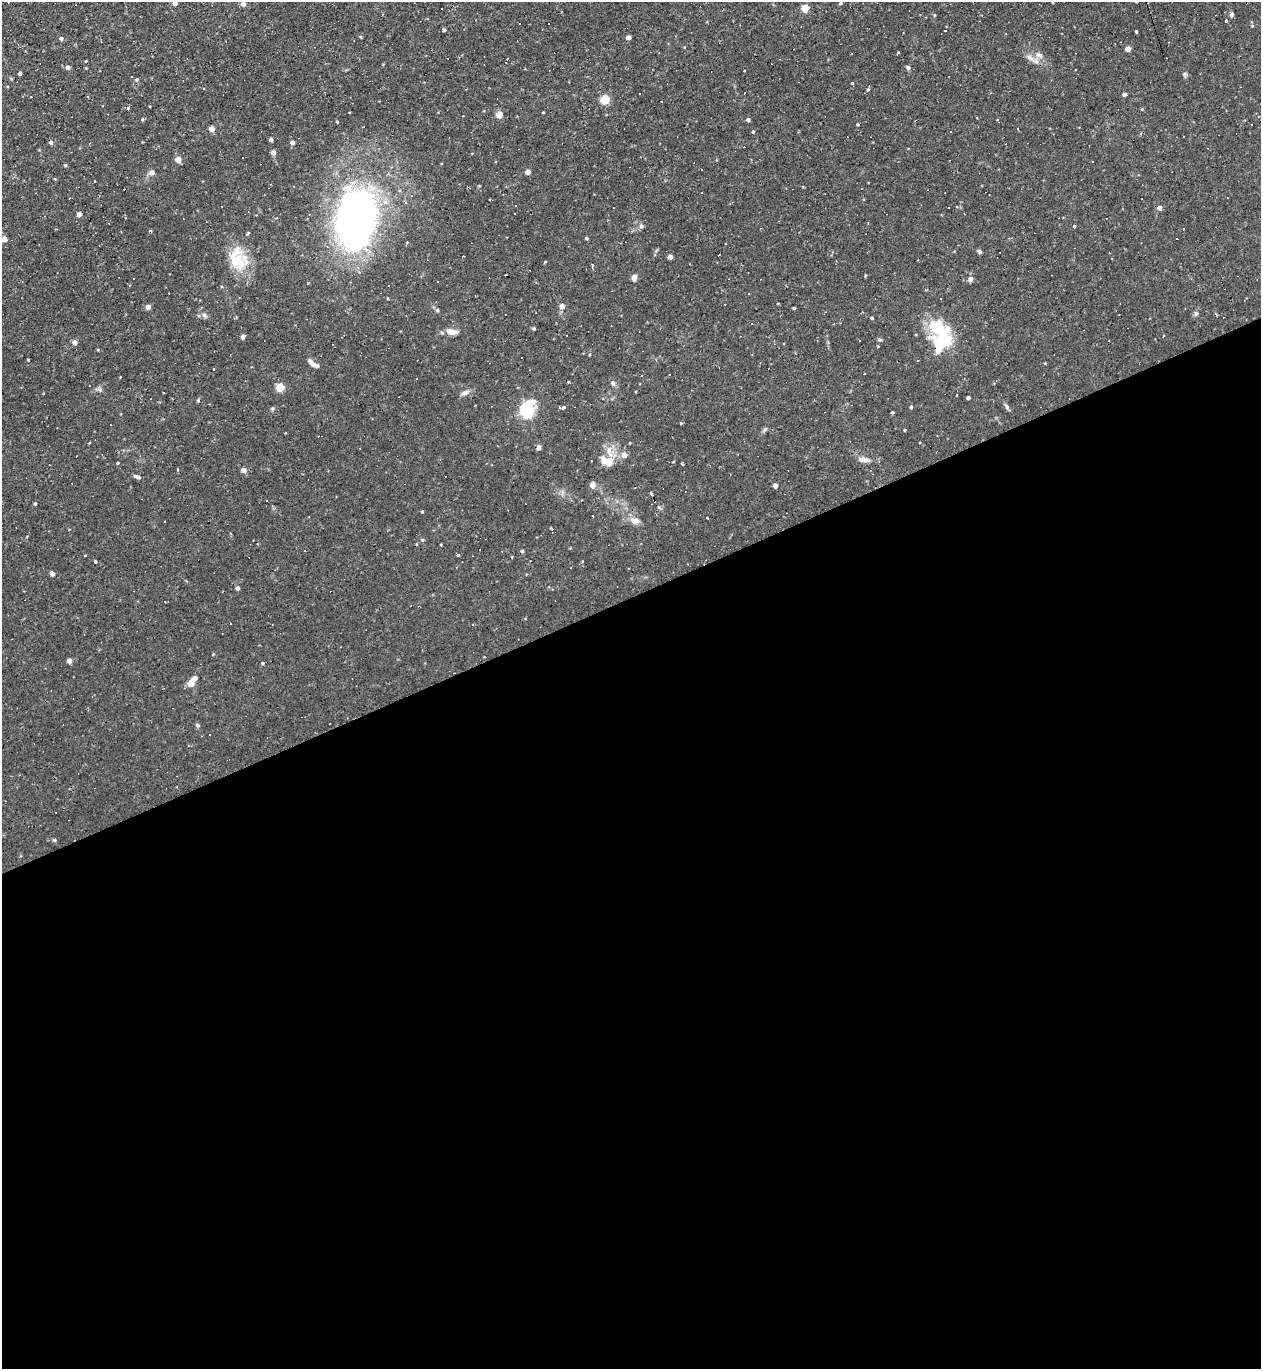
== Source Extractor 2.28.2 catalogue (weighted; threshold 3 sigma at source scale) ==
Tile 15 of 4 x 4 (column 3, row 4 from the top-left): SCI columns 2662-3920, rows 1-1367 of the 5452 x 5468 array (HDU 1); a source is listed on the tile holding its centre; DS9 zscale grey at full resolution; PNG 1263 x 1371 px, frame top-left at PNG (2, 2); no overlay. Shown black and unused: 56% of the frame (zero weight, under 2 of 3 exposures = <1% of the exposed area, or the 3 px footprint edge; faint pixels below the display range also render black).
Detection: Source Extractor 2.28.2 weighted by HDU 2 'WHT'; one run over the whole footprint, this tile lists its part. Background 0.0324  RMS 0.0034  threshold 0.0155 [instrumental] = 3 sigma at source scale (4.5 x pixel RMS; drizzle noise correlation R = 1.50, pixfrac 1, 0.05/0.05 arcsec/px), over >= 5 px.
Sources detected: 187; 1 inside a brighter object's white glare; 46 cosmic-ray / hot-pixel residue — not listed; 2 inside a brighter listed object's ellipse — not listed separately; the other 138 listed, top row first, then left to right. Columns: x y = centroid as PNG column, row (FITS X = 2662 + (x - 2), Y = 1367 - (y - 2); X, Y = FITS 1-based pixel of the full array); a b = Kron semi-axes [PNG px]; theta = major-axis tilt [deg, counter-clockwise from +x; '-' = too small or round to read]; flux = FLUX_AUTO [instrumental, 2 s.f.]
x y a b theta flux
175 3 4 4 - 1.8
840 3 4 3 - 0.41
243 4 5 4 - 1.7
805 8 5 4 - 8.5
1231 14 6 5 - 0.66
1226 21 3 3 - 0.38
1252 26 5 3 - 0.31
444 30 3 3 - 0.81
1137 31 3 3 - 10
628 37 4 4 - 1.9
61 38 5 4 - 0.7
1128 49 4 4 - 2.7
1039 55 10 7 -6 1.5
1030 57 15 6 -35 1.9
507 59 5 3 - 0.26
68 67 5 5 - 1.1
908 67 5 4 - 0.82
86 68 3 3 - 0.25
20 73 4 3 - 0.76
1184 74 6 5 - 0.55
852 83 3 3 - 0.31
868 90 4 3 - 0.33
745 92 3 3 - 0.6
1124 94 4 3 - 0.87
605 100 5 5 - 16
128 108 5 3 - 0.39
543 112 4 2 - 0.23
499 115 4 4 - 5.6
1259 116 3 2 - 0.24
142 119 4 4 - 0.42
748 120 4 3 - 0.94
858 124 3 3 - 0.39
1252 125 3 2 - 0.32
212 129 4 4 - 3.3
753 131 4 3 - 0.39
950 132 2 2 - 0.23
1183 136 2 2 - 0.2
271 140 4 3 - 0.85
51 142 5 4 - 0.83
292 142 4 4 - 1.2
89 143 3 2 - 0.28
273 152 4 4 - 1.6
178 160 4 4 - 4.2
65 165 4 3 - 0.36
528 172 4 4 - 2.5
151 173 8 6 23 1.1
95 181 3 3 - 0.63
1160 208 4 4 - 2
514 213 2 2 - 0.2
79 214 4 4 - 1.3
357 218 61 36 83 150
641 226 6 6 - 0.72
1074 226 4 3 - 0.42
1184 229 3 2 - 0.37
586 238 3 3 - 0.54
4 239 4 4 - 2.6
979 251 5 4 - 0.63
670 257 4 4 - 1.5
238 262 32 21 -59 11
545 262 5 3 - 0.29
592 265 5 3 - 0.46
865 276 3 3 - 0.31
134 278 3 2 - 0.25
634 278 7 6 - 1.3
971 279 6 5 - 1.1
388 285 3 2 - 0.27
562 306 5 4 - 2.1
148 307 4 4 - 2.2
794 308 3 3 - 0.34
438 310 5 3 - 0.35
1196 314 7 5 73 0.71
204 315 9 4 -54 0.75
872 318 3 3 - 0.48
752 324 3 2 - 0.28
534 329 5 4 - 0.39
451 332 11 6 -7 3.2
941 333 41 20 -49 16
243 337 4 4 - 1.9
880 340 6 3 -17 0.42
75 342 4 4 - 2.2
28 360 3 2 - 0.24
311 363 11 6 -50 1.5
1045 363 3 3 - 0.25
213 369 3 3 - 3.4
865 373 3 2 - 0.4
568 382 3 3 - 0.33
613 383 7 6 - 0.93
280 387 5 5 - 12
100 389 7 6 - 0.78
465 392 12 6 21 1.4
957 395 3 2 - 0.22
968 398 4 3 - 0.77
198 400 5 5 - 0.35
559 407 3 3 - 0.32
564 407 4 4 - 0.51
911 407 3 3 - 0.46
1007 407 10 4 -60 0.72
272 408 5 3 - 0.4
527 410 7 6 - 71
681 424 3 3 - 4.2
904 430 3 3 - 0.3
285 433 3 2 - 0.32
539 447 4 4 - 1.6
624 455 5 5 - 2.3
863 460 14 6 -4 1.9
607 461 19 11 -30 3.6
118 463 3 3 - 0.33
244 470 5 4 - 2.2
137 476 8 4 -19 0.9
593 485 5 5 - 2.3
775 486 4 4 - 1.8
652 495 3 3 - 9.5
35 504 4 3 - 0.44
659 507 6 3 -71 0.42
423 511 3 2 - 0.46
707 518 3 2 - 0.29
635 521 15 8 -15 2.2
552 529 4 3 - 0.52
231 534 3 2 - 0.26
422 540 5 4 - 0.47
416 544 3 2 - 0.28
522 551 4 4 - 0.51
458 555 4 4 - 0.37
512 557 3 3 - 0.28
95 561 3 3 - 0.85
687 564 3 2 - 0.21
457 567 3 2 - 0.26
52 574 4 4 - 1.7
237 588 4 4 - 1.1
230 623 3 2 - 0.36
472 624 3 2 - 0.26
213 654 4 2 - 0.25
69 661 4 4 - 2.1
262 663 5 3 - 0.28
194 678 5 4 - 1.8
191 683 4 4 - 4.6
198 725 6 4 -28 0.52
54 840 5 5 - 0.42
Overlapping masked pixels (flux is a lower limit): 1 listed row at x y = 357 218
Isophote crosses this tile's border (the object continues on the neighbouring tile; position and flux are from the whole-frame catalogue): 1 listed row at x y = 175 3